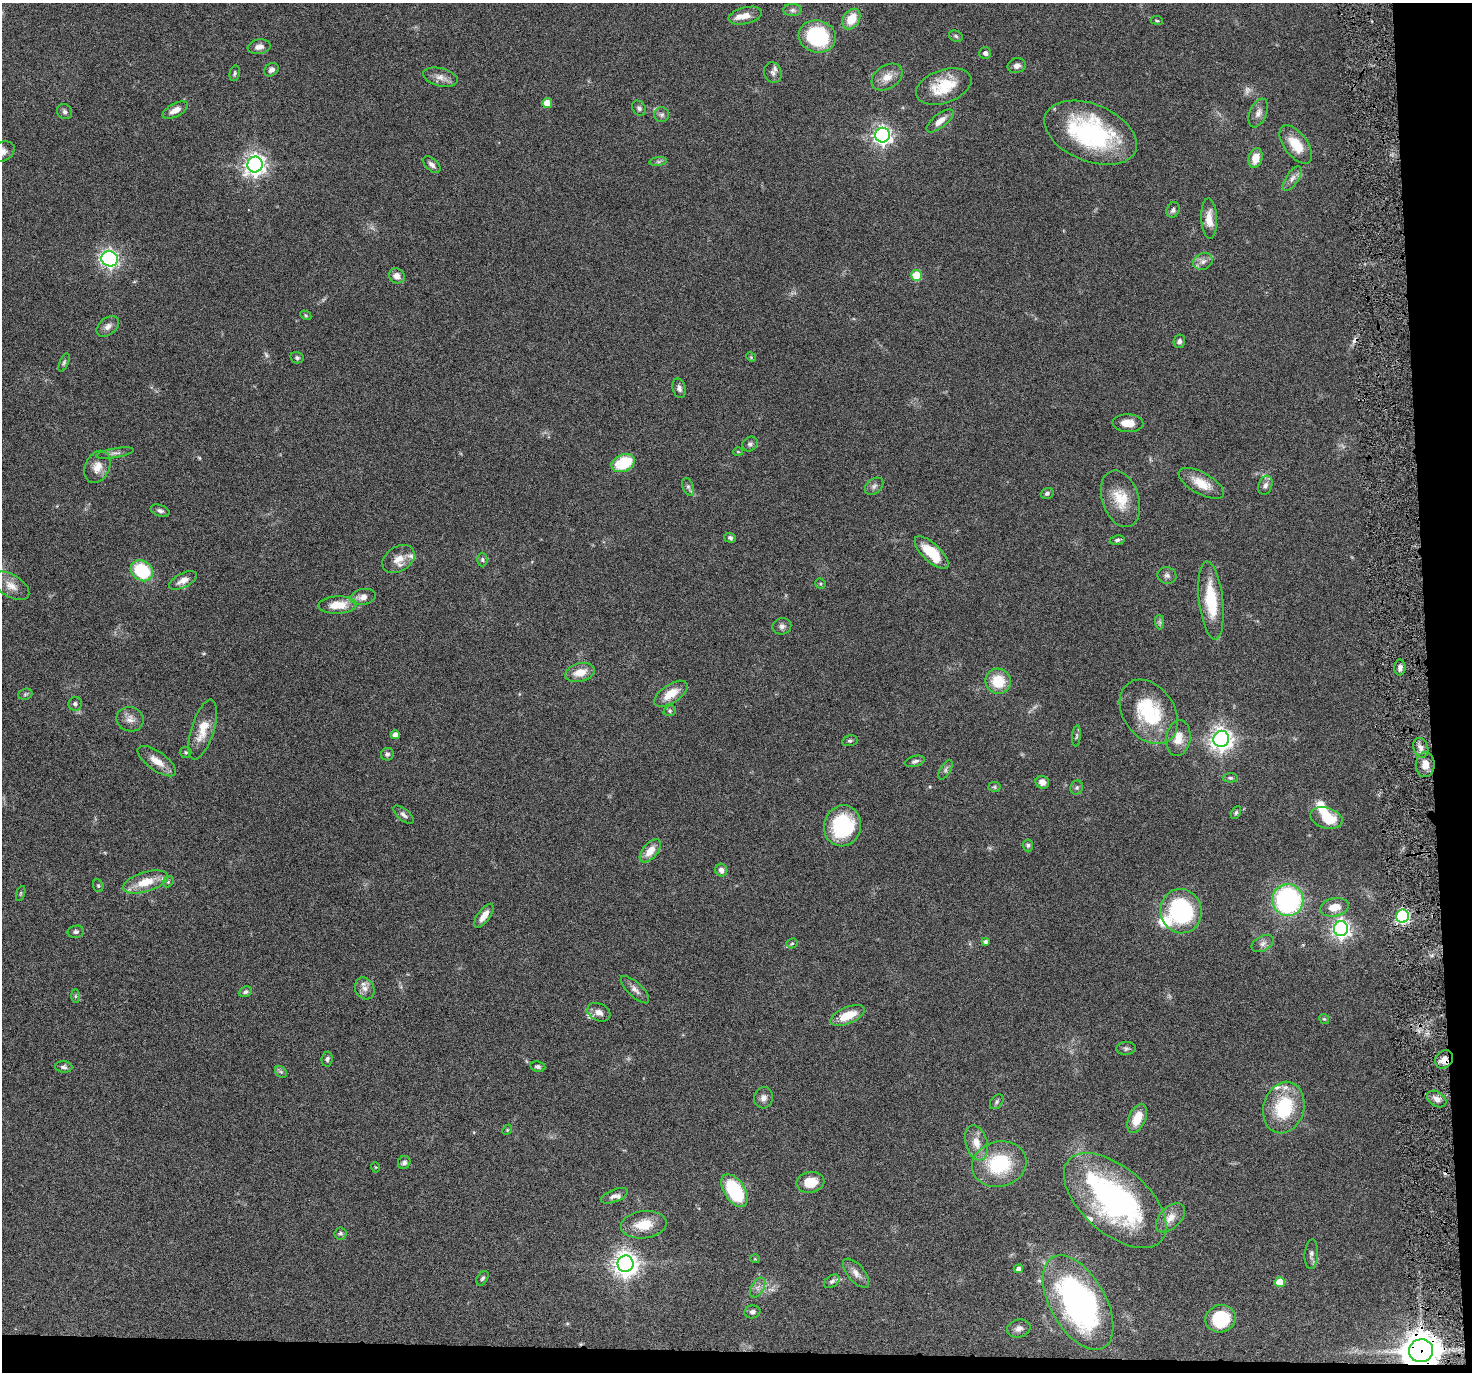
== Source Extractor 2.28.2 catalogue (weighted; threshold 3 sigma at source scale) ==
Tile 9 of 3 x 3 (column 3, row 3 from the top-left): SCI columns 2941-4410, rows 114-1483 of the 4410 x 4337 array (HDU 1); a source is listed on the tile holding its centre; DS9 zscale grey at full resolution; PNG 1474 x 1374 px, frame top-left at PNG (2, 3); each listed source drawn as its Kron ellipse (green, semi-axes under 4 px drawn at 4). Shown black and unused: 5% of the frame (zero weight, under 4 of 8 exposures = <1% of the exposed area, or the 3 px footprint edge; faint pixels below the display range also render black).
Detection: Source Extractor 2.28.2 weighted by HDU 2 'WHT'; one run over the whole footprint, this tile lists its part. Background 0.0647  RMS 0.0041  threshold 0.017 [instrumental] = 3 sigma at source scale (4.09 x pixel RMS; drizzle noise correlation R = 1.36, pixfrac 0.8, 0.05/0.05 arcsec/px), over >= 5 px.
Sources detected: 179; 3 too faint to see at this stretch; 1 inside a brighter object's white glare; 3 cosmic-ray / hot-pixel residue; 1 long thin detection or spike segment (spike, bleed or trail) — neither listed nor drawn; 8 inside a brighter listed object's ellipse — not listed separately; the other 163 listed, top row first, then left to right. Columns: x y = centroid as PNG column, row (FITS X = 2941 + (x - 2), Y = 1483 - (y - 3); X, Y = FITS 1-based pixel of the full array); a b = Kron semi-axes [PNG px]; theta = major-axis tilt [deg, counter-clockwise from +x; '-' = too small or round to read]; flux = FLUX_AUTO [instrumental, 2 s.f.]
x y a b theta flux
792 10 9 6 0 1.2
745 16 17 8 14 3.8
851 19 11 8 58 7.5
1157 20 6 3 -9 0.42
817 36 19 16 -14 35
956 36 7 5 -24 0.74
259 47 11 7 10 2.4
985 53 6 5 - 1.1
1017 66 9 7 15 1.6
271 70 8 6 38 1.4
235 73 8 5 76 0.75
773 73 10 8 -72 1.9
440 77 18 9 -14 2.9
887 77 17 11 33 4.4
944 86 29 16 19 14
547 103 5 5 - 5.4
639 108 8 6 -53 0.95
175 110 14 6 28 3.2
64 112 8 7 - 1
1258 113 15 8 67 2.4
662 115 7 7 - 1
940 121 16 7 38 3.5
1091 133 48 28 -22 53
883 135 7 7 - 170
1296 144 22 11 -53 8.1
2 152 13 9 26 2.4
1256 158 10 6 73 5.4
658 161 9 4 8 0.83
255 164 8 7 - 220
432 165 10 6 -42 1.6
1292 178 14 6 57 2
1173 210 8 6 62 1.2
1209 219 20 8 -87 4.3
110 259 8 7 - 120
1203 261 10 8 25 2.1
916 275 5 5 - 12
397 276 8 7 - 2.7
306 315 6 4 -31 0.49
108 326 13 8 37 2.1
1179 341 7 5 78 1.1
751 357 5 4 - 0.43
297 358 7 5 -12 0.79
64 362 10 4 66 0.73
679 388 10 6 -74 1.3
1128 423 15 9 -2 4.5
750 444 8 7 - 1.1
738 452 5 3 - 0.39
115 453 19 4 10 1.6
623 463 12 8 23 17
97 467 17 12 66 4.4
1201 483 25 10 -29 7
1265 485 10 6 70 1.6
874 486 10 7 38 1.4
688 487 9 5 -69 1
1047 493 6 5 - 0.85
1120 499 29 18 -72 9.9
160 511 10 5 -18 1.1
730 538 6 5 - 0.75
1117 540 7 4 9 0.89
932 553 22 9 -43 13
398 559 17 12 33 4.5
482 560 7 5 -88 0.77
142 571 12 9 -39 20
1167 575 9 8 - 1.4
183 580 15 7 26 3.3
820 584 5 5 - 0.59
11 586 20 11 -32 4.5
363 597 13 8 10 3
1211 600 39 12 -84 17
338 605 19 8 2 7.8
1160 622 7 4 -89 0.81
782 626 9 8 - 1.5
1400 668 8 5 -87 1.4
580 672 15 9 14 5.5
998 681 13 12 - 11
25 694 7 5 21 0.63
671 694 19 9 33 6.9
75 704 7 6 - 1
670 711 6 5 - 0.62
1149 712 35 25 -54 27
130 719 13 12 - 3.1
203 729 31 11 73 7.5
395 735 4 4 - 2.1
1076 736 10 4 85 0.75
1178 738 18 12 82 5.2
1221 739 8 8 - 280
850 741 8 5 14 0.7
1421 748 10 7 -72 2.1
186 752 6 6 - 0.69
387 754 6 6 - 0.98
157 761 22 9 -35 5.1
915 761 10 5 14 1
1425 765 12 9 89 3.5
945 770 11 5 60 1
1230 778 7 4 1 0.67
1042 782 7 6 - 2.3
995 787 6 5 - 0.67
1077 788 7 6 - 0.84
1236 813 7 4 64 0.72
404 815 12 6 -39 1.5
1326 818 16 10 -17 9.7
842 826 20 18 76 30
1028 845 6 5 - 0.74
650 851 14 7 49 4.9
721 870 6 6 - 1.6
145 882 23 10 17 8.6
168 882 6 4 45 0.67
98 886 6 5 - 0.54
21 893 8 3 71 0.48
1288 900 16 15 - 70
1334 907 14 9 11 5.2
1181 911 22 20 -78 45
484 916 14 6 54 3.3
1403 916 7 6 - 59
1341 929 7 7 - 180
76 932 8 6 10 0.95
985 942 4 4 - 0.92
792 943 5 5 - 0.54
1263 943 12 7 27 1.7
365 988 11 9 -61 2.5
635 990 18 7 -44 2.1
245 992 7 5 27 0.96
75 996 7 4 -90 0.61
599 1012 12 8 -27 2.6
848 1015 18 8 22 8.6
1324 1019 5 4 - 0.47
1126 1048 9 6 1 1
327 1059 7 5 82 0.92
1444 1059 10 8 48 2.9
538 1066 8 5 -11 0.91
64 1067 9 5 -4 0.99
281 1072 7 5 -43 0.76
764 1098 11 9 76 2
1437 1099 10 7 -32 2.2
997 1102 8 6 52 0.89
1284 1108 26 20 74 22
1137 1118 15 8 66 7.6
507 1130 5 4 - 0.43
976 1143 18 11 -74 5.2
404 1162 7 6 - 1.1
999 1164 27 22 14 25
375 1167 5 3 - 0.3
810 1182 14 10 11 7.2
734 1191 18 10 -57 24
614 1196 14 6 21 1.6
1115 1200 61 33 -41 89
1170 1218 18 10 45 4.2
644 1225 23 13 6 8.8
340 1233 6 6 - 0.77
1311 1254 15 6 86 1.6
755 1259 5 3 - 0.27
626 1264 8 8 - 360
1018 1269 5 4 - 1.5
856 1273 17 8 -50 2.8
482 1278 8 5 57 0.81
832 1281 8 5 38 1.1
1280 1282 5 5 - 7.4
758 1288 11 6 60 1.7
1078 1303 52 27 -60 110
752 1312 8 6 10 1.4
1220 1319 15 13 18 19
1019 1328 12 9 13 2.1
1421 1351 12 11 - 730
Overlapping masked pixels (flux is a lower limit): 2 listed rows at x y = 1444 1059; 1421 1351
Isophote crosses this tile's border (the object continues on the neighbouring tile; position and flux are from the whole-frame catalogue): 1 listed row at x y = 2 152